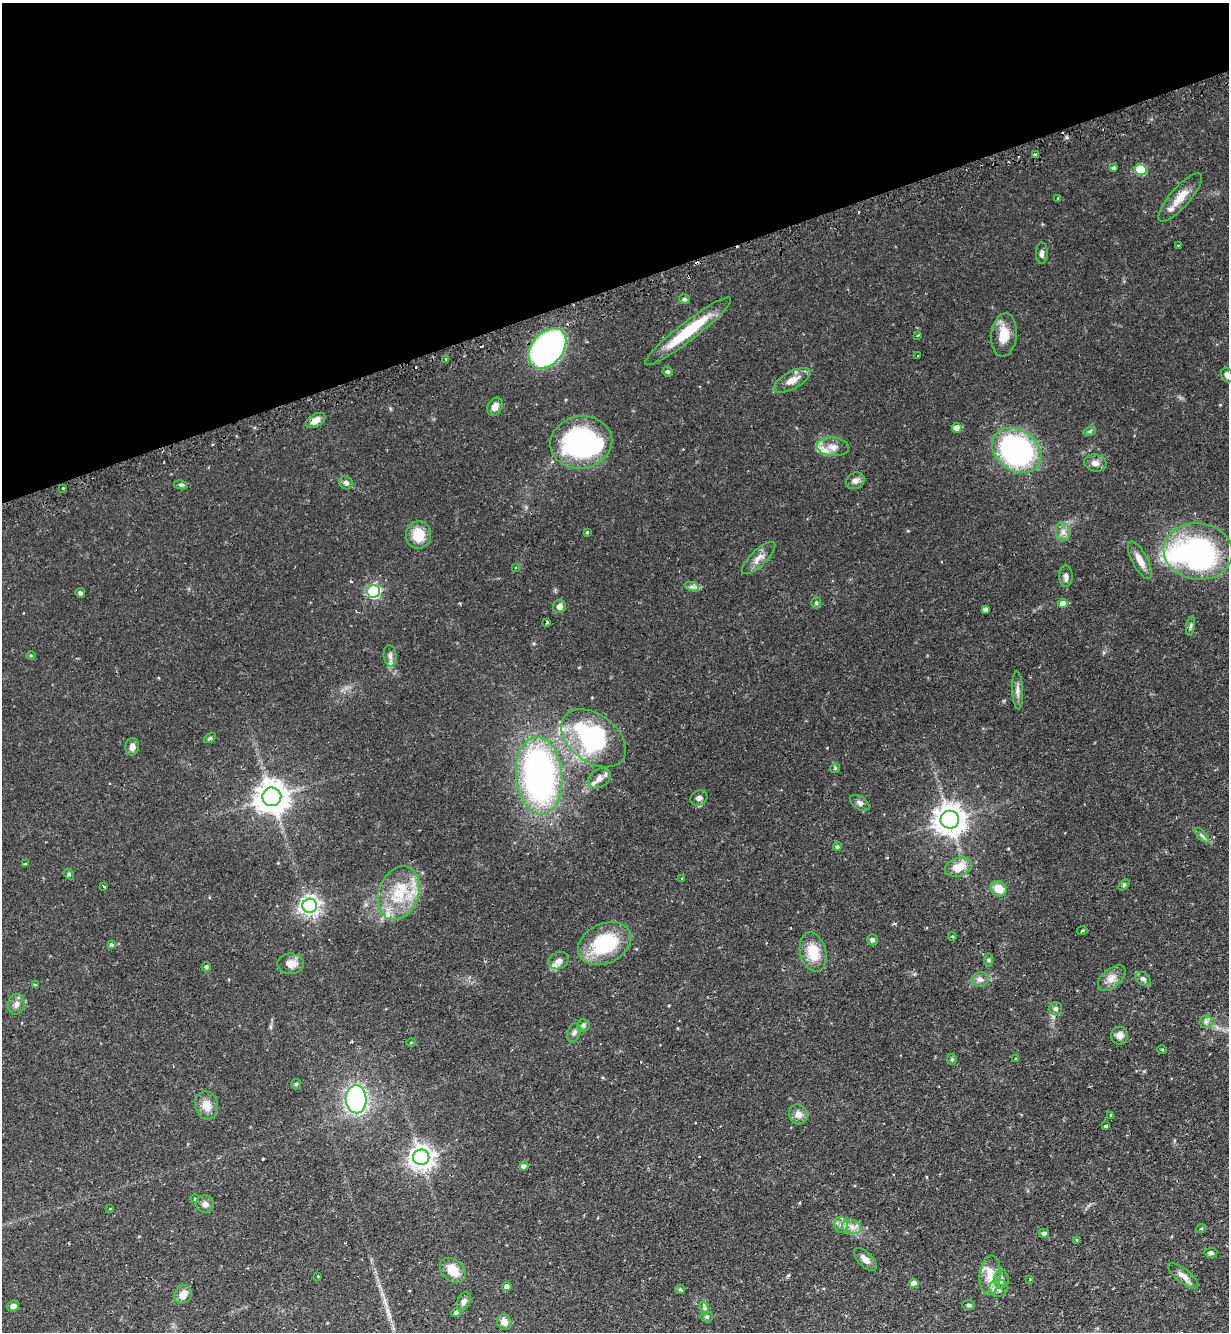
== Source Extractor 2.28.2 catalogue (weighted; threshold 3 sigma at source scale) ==
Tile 3 of 4 x 4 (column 3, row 1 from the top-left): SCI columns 2624-3850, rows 4030-5359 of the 5375 x 5396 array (HDU 1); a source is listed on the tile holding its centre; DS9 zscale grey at full resolution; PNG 1231 x 1334 px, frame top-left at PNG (2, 3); each listed source drawn as its Kron ellipse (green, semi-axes under 4 px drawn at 4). Shown black and unused: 21% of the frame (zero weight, under 2 of 3 exposures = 5% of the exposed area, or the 3 px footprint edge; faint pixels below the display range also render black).
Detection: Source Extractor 2.28.2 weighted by HDU 2 'WHT'; one run over the whole footprint, this tile lists its part. Background 0.0556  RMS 0.0048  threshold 0.0216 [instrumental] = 3 sigma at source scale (4.5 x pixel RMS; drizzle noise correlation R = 1.50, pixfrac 1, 0.05/0.05 arcsec/px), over >= 5 px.
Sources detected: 140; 3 inside a brighter object's white glare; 4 cosmic-ray / hot-pixel residue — neither listed nor drawn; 3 inside a brighter listed object's ellipse — not listed separately; the other 130 listed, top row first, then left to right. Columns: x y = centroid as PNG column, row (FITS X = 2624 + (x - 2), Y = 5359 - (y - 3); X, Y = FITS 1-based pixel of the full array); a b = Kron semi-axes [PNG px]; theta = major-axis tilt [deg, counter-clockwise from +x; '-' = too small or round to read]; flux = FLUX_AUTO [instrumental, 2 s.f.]
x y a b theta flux
1035 155 4 3 - 1.9
1114 168 4 4 - 0.83
1141 170 6 5 - 22
1180 197 31 10 49 6.8
1058 198 3 2 - 0.39
1178 246 3 2 - 0.39
1042 253 11 6 90 1.6
684 299 5 5 - 0.85
688 331 54 9 38 21
918 335 4 2 - 0.53
1004 335 22 12 84 8.2
547 348 23 15 51 130
918 356 3 2 - 0.36
446 359 4 3 - 0.73
668 372 5 4 - 0.84
1227 375 7 5 -69 1.6
792 380 20 8 28 5.1
495 407 9 7 62 3.1
316 420 10 6 30 3.7
957 428 5 4 - 4.4
1090 431 6 4 18 0.66
581 442 31 26 10 75
833 447 16 9 -6 4.4
1017 450 26 20 -35 97
1095 463 11 8 -12 2.8
855 481 9 8 - 2.1
346 483 7 6 - 1.4
181 485 7 4 -8 0.83
63 488 3 2 - 0.67
587 532 3 2 - 0.53
1063 532 9 7 -75 2.2
418 535 14 12 81 9.7
1198 551 34 28 -7 95
759 558 22 8 43 3.7
1140 560 21 7 -62 4.6
515 568 3 2 - 0.36
1066 576 11 6 -89 1.9
692 587 7 4 -18 1.1
373 591 6 6 - 73
80 593 5 4 - 0.99
816 603 5 5 - 0.67
1063 603 5 5 - 3.5
559 606 6 6 - 2.4
985 609 4 3 - 1.2
547 622 4 3 - 0.97
1191 626 10 4 79 0.9
31 655 5 3 - 0.45
390 656 11 6 -83 1.8
1018 690 19 5 -87 2.3
210 738 6 4 34 0.68
594 738 36 23 -37 58
132 747 9 7 80 2.4
835 768 5 5 - 0.61
539 776 39 23 -84 140
599 778 12 9 33 3.1
272 797 9 9 - 720
699 798 9 7 26 1.8
860 803 11 6 -35 1.5
950 820 9 9 - 630
1202 835 9 3 -45 0.96
837 847 4 4 - 0.9
25 864 3 3 - 0.87
959 867 14 9 17 7.4
69 874 6 4 -50 0.65
682 878 3 3 - 0.43
1124 885 6 4 46 0.64
104 887 3 3 - 1.1
999 889 8 7 - 6.4
399 893 28 20 71 18
310 906 7 7 - 230
1082 930 5 2 - 0.46
952 936 4 3 - 0.4
872 940 5 5 - 1.1
605 943 28 19 25 31
111 945 4 4 - 1.3
813 952 20 13 -75 11
988 960 7 4 -89 0.69
559 961 10 8 24 2.3
291 964 13 10 -1 4
206 967 5 4 - 0.75
1112 978 16 9 41 3.9
980 979 8 7 - 2
1143 979 8 6 -37 1.3
36 985 3 3 - 1.2
16 1004 10 8 74 2.1
1056 1009 6 6 - 1.2
1206 1022 6 6 - 1.3
583 1025 6 6 - 1.1
574 1033 10 6 71 1.5
1119 1036 9 8 - 2.6
411 1042 4 3 - 0.33
1162 1049 5 3 - 0.41
952 1059 5 5 - 0.58
1015 1059 4 2 - 0.33
296 1084 5 5 - 0.59
356 1099 14 10 -87 93
206 1105 14 11 -77 5.2
798 1114 10 9 - 3
1111 1115 3 3 - 0.68
1106 1126 4 3 - 1.6
421 1157 8 8 - 350
524 1166 4 4 - 1.7
195 1199 4 3 - 0.69
205 1204 9 8 - 1.9
110 1209 3 3 - 0.63
841 1225 8 6 -87 1.8
852 1227 10 7 -16 2.7
1201 1229 5 3 - 0.38
1044 1233 5 4 - 1.3
1077 1240 4 4 - 0.36
1211 1253 6 5 - 0.88
865 1259 14 7 -46 2.9
453 1270 15 10 -41 7.2
990 1275 20 10 84 6.7
318 1276 3 3 - 0.61
1183 1276 18 7 -38 3.1
1001 1279 9 7 86 2
1030 1279 3 2 - 0.47
914 1283 4 4 - 3.9
507 1286 5 4 - 1.7
998 1288 9 8 - 2.3
680 1289 5 4 - 0.57
183 1295 10 8 55 4.3
464 1301 10 6 64 1.6
968 1305 6 5 - 0.8
13 1306 6 5 - 1.8
704 1308 7 4 -71 0.99
456 1312 5 4 - 0.99
707 1317 6 5 - 1
504 1322 8 7 - 2.9
Overlapping masked pixels (flux is a lower limit): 2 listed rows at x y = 1035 155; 316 420
Isophote crosses this tile's border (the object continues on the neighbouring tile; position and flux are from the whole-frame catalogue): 1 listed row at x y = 1227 375